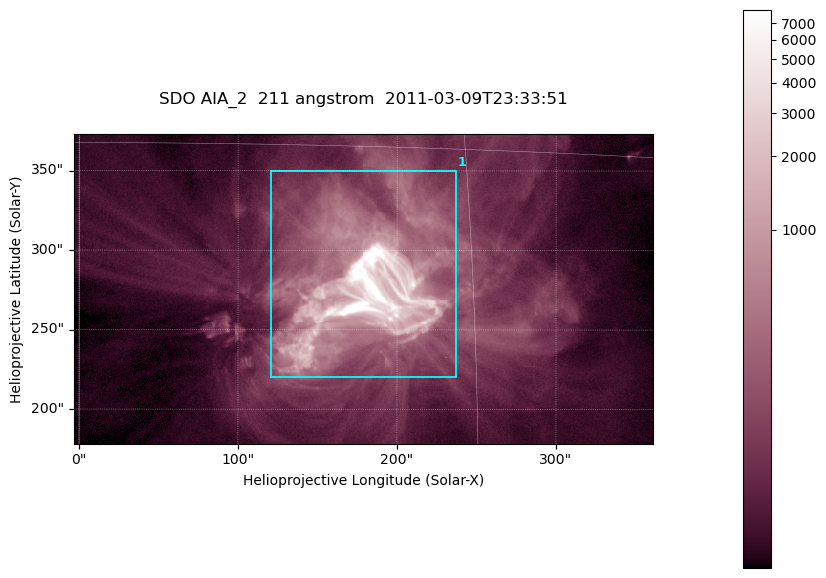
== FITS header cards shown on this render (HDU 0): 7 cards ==
TELESCOP= 'SDO     '           /
INSTRUME= 'AIA_2   '           /
WAVELNTH=                  211 /
WAVEUNIT= 'angstrom'           /
DATE-OBS= '2011-03-09T23:33:51.99' /
CTYPE1  = 'HPLN-TAN'           /
CTYPE2  = 'HPLT-TAN'           /

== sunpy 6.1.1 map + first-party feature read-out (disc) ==
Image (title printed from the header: SDO AIA_2  211 angstrom  2011-03-09T23:33:51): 606 x 324 px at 0.601 arcsec/px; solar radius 967 arcsec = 1609 px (partial field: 2.4% of the solar disc is inside the frame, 100% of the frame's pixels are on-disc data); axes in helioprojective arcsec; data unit not stated in the header (colour bar unlabelled)
Pointing: header CRPIX1/2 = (2040.79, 2040.71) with CRVAL1/2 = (0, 0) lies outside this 606 x 324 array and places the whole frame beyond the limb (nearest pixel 1.39 R_sun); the SolarSoft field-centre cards XCEN/YCEN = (178.7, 275.7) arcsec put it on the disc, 1862 arcsec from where CRPIX/CRVAL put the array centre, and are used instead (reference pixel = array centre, CRVAL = XCEN/YCEN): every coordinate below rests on XCEN/YCEN
Orientation: roll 0.0564 deg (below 1 deg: not rotated)
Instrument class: DISC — disc imager (sunpy class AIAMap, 211 A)
Bright regions (active regions / flare kernels): reference = the on-disc median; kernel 5 px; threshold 5 sigma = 313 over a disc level ~74.2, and >= 1.15x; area >= 196 px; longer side >= 4 px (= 2.4 arcsec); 1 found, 1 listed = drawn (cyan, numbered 1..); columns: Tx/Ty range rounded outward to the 2 arcsec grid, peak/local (2 s.f.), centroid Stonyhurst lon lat
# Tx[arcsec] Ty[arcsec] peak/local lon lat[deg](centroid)
1 120..238 220..350 189 +11 +9